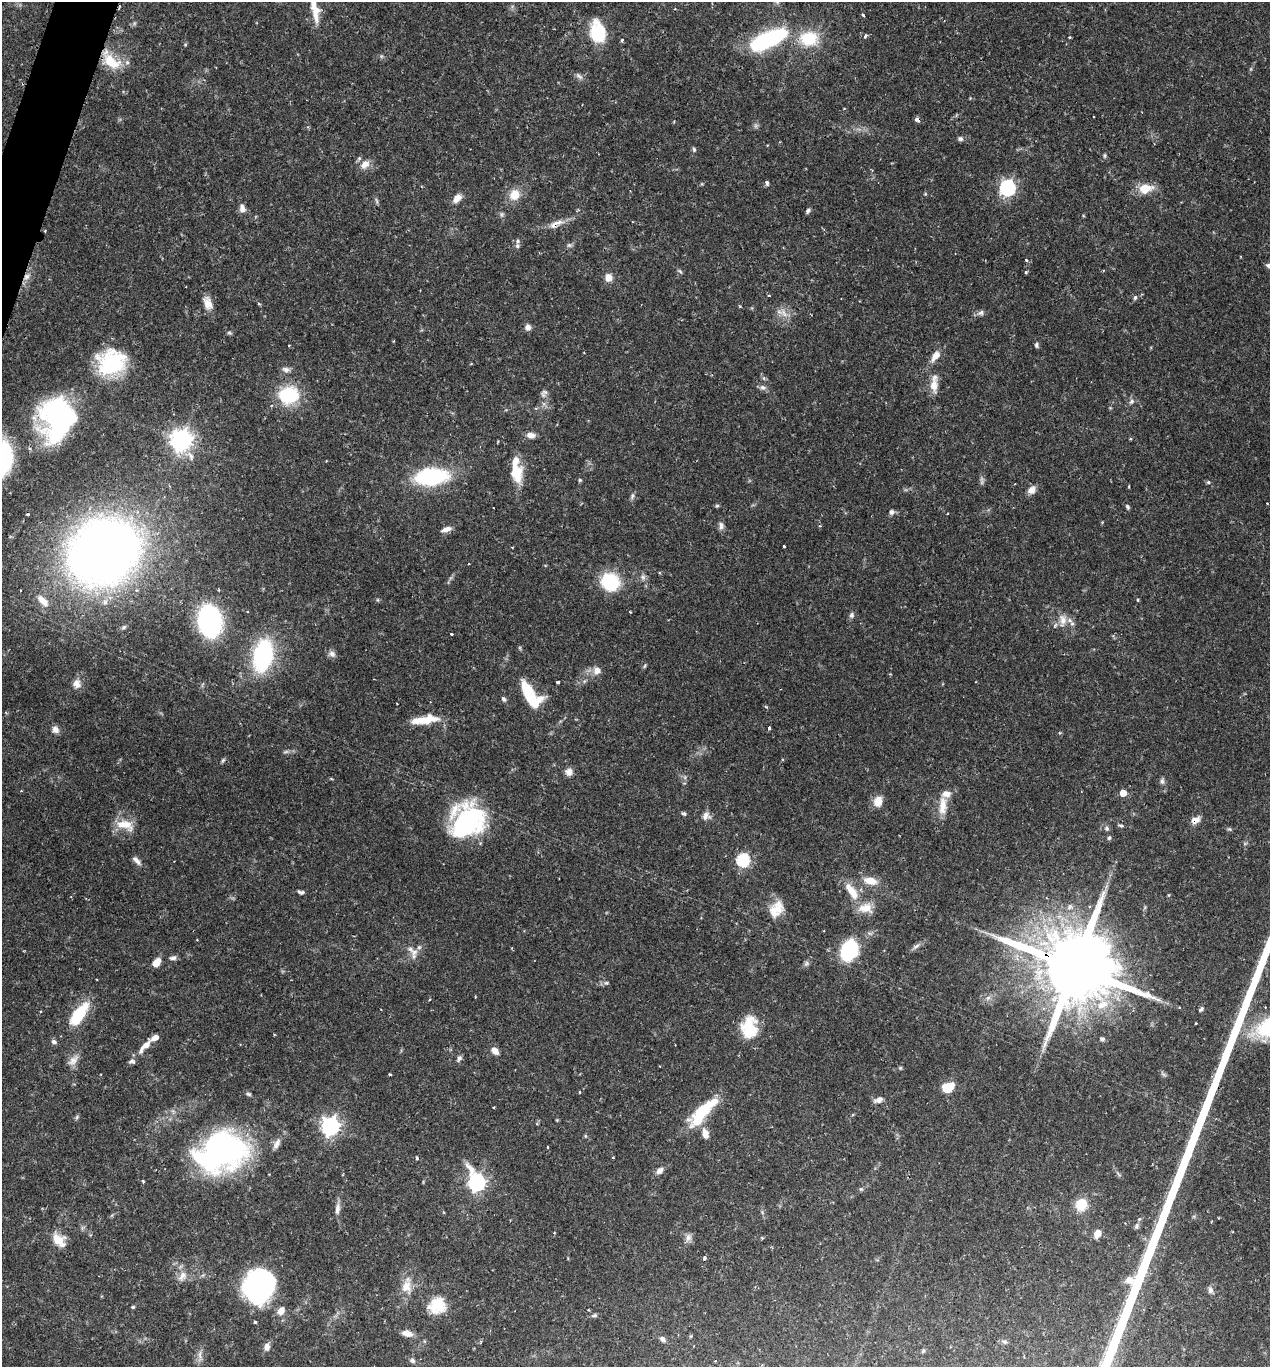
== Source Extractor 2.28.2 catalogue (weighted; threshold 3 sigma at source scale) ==
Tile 11 of 4 x 4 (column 3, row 3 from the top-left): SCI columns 2679-3946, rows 1374-2738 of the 5488 x 5474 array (HDU 1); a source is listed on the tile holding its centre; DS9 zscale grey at full resolution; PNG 1272 x 1369 px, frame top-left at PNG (2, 2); no overlay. Shown black and unused: <1% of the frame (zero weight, under 2 of 3 exposures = <1% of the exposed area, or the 3 px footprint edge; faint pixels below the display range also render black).
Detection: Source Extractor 2.28.2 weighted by HDU 2 'WHT'; one run over the whole footprint, this tile lists its part. Background 0.12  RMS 0.0034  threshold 0.0152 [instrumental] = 3 sigma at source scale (4.5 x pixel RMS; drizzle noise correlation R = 1.50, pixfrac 1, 0.05/0.05 arcsec/px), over >= 5 px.
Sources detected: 199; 4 too faint to see at this stretch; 5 inside a brighter object's white glare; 1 cosmic-ray / hot-pixel residue — not listed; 14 inside a brighter listed object's ellipse — not listed separately; the other 175 listed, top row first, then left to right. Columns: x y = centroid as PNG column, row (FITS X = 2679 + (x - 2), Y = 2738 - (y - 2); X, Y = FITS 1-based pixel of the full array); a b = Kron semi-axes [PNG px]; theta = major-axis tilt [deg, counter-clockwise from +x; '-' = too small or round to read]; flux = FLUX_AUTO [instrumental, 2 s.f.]
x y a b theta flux
863 15 4 3 - 1.1
316 16 22 7 -78 3.4
598 32 24 15 -78 14
865 36 5 3 - 0.61
1070 37 4 3 - 0.32
809 39 21 16 -1 13
622 40 4 3 - 0.45
767 40 35 12 24 50
185 45 5 3 - 0.31
111 61 25 14 -34 9.1
579 76 12 6 -39 1.2
960 139 7 6 - 0.82
694 149 6 5 - 0.61
1105 155 7 4 84 0.49
365 164 13 9 40 2.9
767 183 6 4 -75 0.92
1007 188 7 6 - 83
1145 188 14 10 10 6.7
514 195 13 12 - 5.2
457 198 12 7 46 2.8
376 201 9 4 -80 0.6
242 208 11 7 -78 1.8
808 211 7 5 63 0.69
555 224 22 7 28 3.2
569 245 5 5 - 0.67
517 246 7 6 - 0.86
1026 260 4 3 - 0.45
1269 266 7 5 -24 0.99
680 271 7 4 -57 0.53
1026 272 4 4 - 0.42
27 276 8 7 - 1.6
608 277 8 7 - 3
769 296 3 2 - 0.32
1135 297 7 5 74 0.67
208 303 16 9 -68 3.4
740 306 4 3 - 0.29
981 312 9 5 23 1.1
784 313 13 6 -56 2.3
528 327 8 7 - 1.5
229 333 7 4 -1 0.54
1036 345 6 5 - 0.7
935 356 15 8 54 3.1
113 363 33 25 -24 25
286 370 11 7 -19 1.4
934 385 18 10 -85 4
763 387 9 7 -11 1.1
545 392 9 6 -9 0.98
289 395 19 15 5 22
1132 401 9 6 46 1.1
58 418 37 28 84 73
531 435 9 6 -10 2.2
181 440 8 8 - 240
517 474 23 15 -87 8
431 477 24 13 5 41
580 480 4 4 - 0.43
1208 482 5 4 - 0.5
1129 486 4 3 - 0.27
1032 490 11 8 41 2.2
632 495 8 5 72 0.78
1267 503 3 2 - 0.2
717 506 5 4 - 0.48
1127 507 8 5 -60 0.62
891 512 7 7 - 1.1
28 514 3 3 - 0.51
947 514 3 2 - 0.25
1102 522 4 4 - 0.27
721 525 11 7 -90 1.3
446 529 12 5 17 2
784 546 3 3 - 0.54
103 552 45 38 33 420
643 577 7 6 - 1
610 582 14 12 -31 25
1138 600 4 3 - 0.37
43 601 21 10 -44 4.8
851 615 7 6 - 0.92
1063 620 16 10 -72 3.6
209 621 18 12 -80 110
124 627 7 5 28 0.64
451 634 3 3 - 0.79
332 654 9 8 - 1.4
263 655 25 14 78 48
597 670 9 8 - 2.5
558 682 3 3 - 0.76
77 684 11 9 -73 2.5
530 695 28 12 -56 18
504 699 6 5 - 0.79
766 707 5 3 - 0.36
424 720 33 9 8 7.7
769 728 3 3 - 0.85
55 730 9 8 - 1.8
223 760 8 4 54 0.52
783 760 4 3 - 0.35
569 772 9 9 - 2.1
1162 781 9 5 -90 0.88
1123 793 5 5 - 4.6
878 801 13 11 76 3.5
943 806 25 10 86 5
684 813 6 4 -35 0.59
706 816 11 9 55 1.9
1195 820 12 8 21 2.3
467 821 37 32 48 43
125 825 24 12 -14 5.7
1121 826 7 4 -10 0.67
1107 828 6 6 - 0.81
1229 829 5 5 - 0.49
1109 838 6 5 - 0.6
136 860 14 5 -46 1.5
743 860 6 6 - 39
870 881 17 9 -12 4.5
852 891 28 10 -57 6.3
301 892 9 5 -22 0.81
1169 895 5 3 - 0.32
1090 906 4 3 - 0.33
778 908 21 15 -89 5.4
916 946 11 6 26 1.2
849 950 20 13 68 31
414 952 10 9 - 2.2
173 958 9 5 10 1.1
156 962 8 6 46 3.8
806 963 7 6 - 0.8
1074 967 37 18 -24 5400
606 983 5 5 - 0.59
1201 1009 6 4 45 0.65
78 1015 23 10 54 17
749 1027 25 17 87 11
155 1038 11 5 29 2.4
1102 1039 6 5 - 0.74
54 1041 7 6 - 0.93
146 1045 12 7 34 2
495 1051 9 6 -43 2.2
459 1059 9 5 63 0.93
73 1060 18 8 41 2.4
132 1061 8 6 -25 0.85
900 1068 5 5 - 0.41
390 1074 3 2 - 0.43
948 1087 12 9 18 6.9
579 1092 3 3 - 0.52
248 1094 6 4 -6 0.58
879 1100 11 7 21 1.9
703 1111 32 15 36 12
77 1117 6 4 71 0.53
330 1126 7 7 - 150
705 1134 13 7 -75 3
277 1144 18 7 64 2.1
547 1147 3 2 - 0.26
222 1149 44 31 -11 100
613 1157 3 3 - 0.32
417 1158 4 3 - 0.48
660 1170 10 7 44 1.6
143 1181 4 3 - 0.44
477 1182 9 7 -67 120
861 1189 5 5 - 0.48
1081 1204 12 10 64 7.5
337 1209 15 6 86 1.9
1136 1226 8 5 69 0.64
554 1232 3 2 - 0.28
1097 1234 7 6 - 3.9
688 1237 11 8 69 1.6
58 1240 16 10 -45 6.1
704 1258 4 3 - 1
182 1276 15 10 63 2.9
257 1283 36 24 -83 59
407 1286 24 14 87 5.5
1210 1290 9 7 -86 1.2
437 1304 20 18 87 9.4
133 1307 5 4 - 0.43
281 1311 11 8 63 2.5
594 1315 8 5 10 0.72
255 1322 4 3 - 0.55
407 1333 12 7 -11 2.9
662 1339 8 6 -49 0.98
1004 1341 7 4 -1 0.69
267 1347 9 7 77 1.8
923 1351 6 4 45 0.47
412 1360 8 6 -46 0.83
Overlapping masked pixels (flux is a lower limit): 4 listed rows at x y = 555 224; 27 276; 1195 820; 1074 967
Isophote crosses this tile's border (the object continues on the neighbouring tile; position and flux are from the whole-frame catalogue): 1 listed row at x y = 1269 266